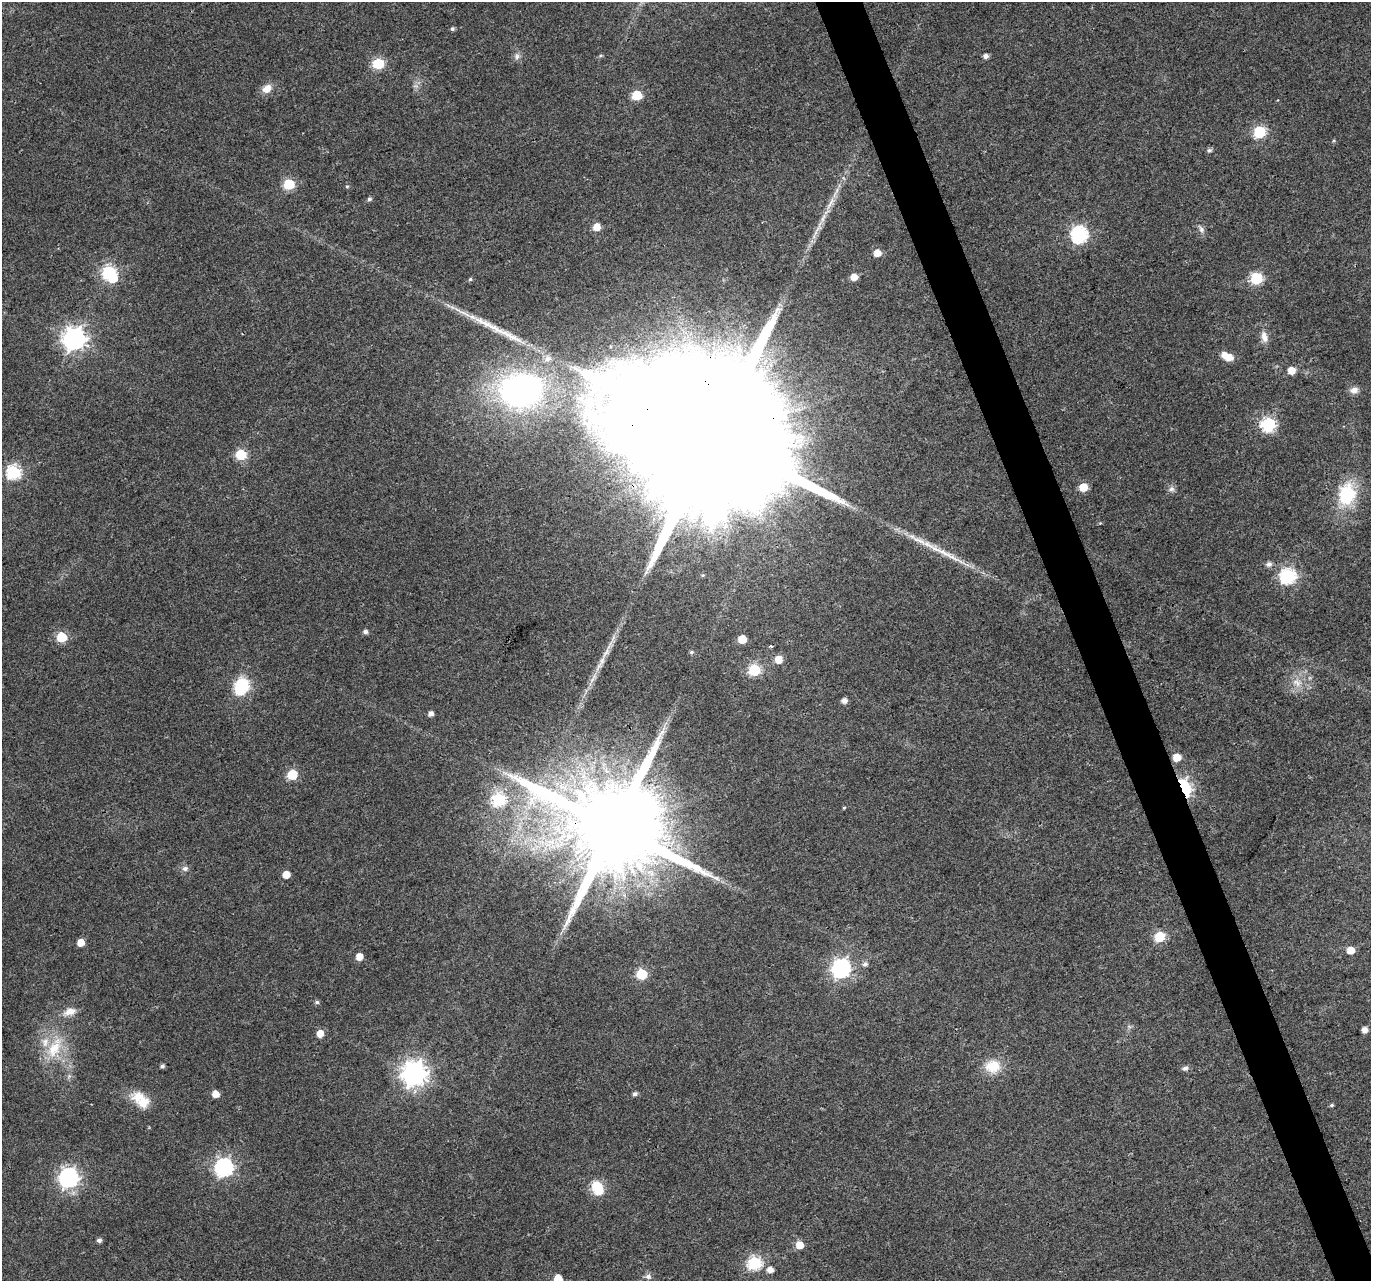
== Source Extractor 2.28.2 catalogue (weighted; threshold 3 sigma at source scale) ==
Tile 6 of 4 x 4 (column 2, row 2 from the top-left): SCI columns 1372-2740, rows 2689-3967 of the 5484 x 5319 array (HDU 1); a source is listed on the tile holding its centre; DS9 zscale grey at full resolution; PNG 1373 x 1283 px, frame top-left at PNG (2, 2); no overlay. Shown black and unused: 3% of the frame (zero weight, under 3 of 4 exposures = <1% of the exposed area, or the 3 px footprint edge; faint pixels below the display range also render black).
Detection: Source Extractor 2.28.2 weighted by HDU 2 'WHT'; one run over the whole footprint, this tile lists its part. Background 0.0313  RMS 0.0039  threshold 0.0177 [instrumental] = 3 sigma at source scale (4.5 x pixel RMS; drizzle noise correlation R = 1.50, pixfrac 1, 0.0396/0.0396 arcsec/px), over >= 5 px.
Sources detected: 97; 2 inside a brighter object's white glare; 1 cosmic-ray / hot-pixel residue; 2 long thin detections or spike segments (spike, bleed or trail) — not listed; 4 inside a brighter listed object's ellipse — not listed separately; the other 88 listed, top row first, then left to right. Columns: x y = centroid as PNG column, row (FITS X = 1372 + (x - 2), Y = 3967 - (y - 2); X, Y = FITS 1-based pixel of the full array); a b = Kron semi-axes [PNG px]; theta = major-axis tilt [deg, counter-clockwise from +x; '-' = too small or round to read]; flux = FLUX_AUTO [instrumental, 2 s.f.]
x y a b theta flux
452 29 5 5 - 0.77
517 56 8 7 - 1.5
601 56 6 3 8 0.52
986 56 5 5 - 1.7
378 64 6 6 - 33
267 89 13 9 36 3.6
637 95 6 6 - 18
1259 132 6 6 - 38
1209 150 6 5 - 0.95
289 184 6 6 - 29
347 186 4 4 - 0.47
369 199 5 5 - 0.86
830 203 24 6 58 4.2
596 227 6 6 - 5.2
1201 229 11 6 -59 1.5
1079 234 7 7 - 110
877 253 6 6 - 4.6
109 272 7 6 - 57
854 277 6 5 - 4
1256 278 6 6 - 37
470 279 5 4 - 0.58
497 329 51 8 -29 12
1264 337 15 8 -77 3
74 339 8 8 - 290
1229 357 7 6 - 4.1
548 359 9 8 - 2.3
1292 370 5 5 - 5.4
1354 390 11 8 11 2.4
520 391 45 35 3 120
1269 424 7 7 - 54
714 437 82 32 16 62000
241 455 6 6 - 27
13 472 7 6 - 65
1083 487 6 5 - 9.4
1171 489 8 8 - 1.4
1347 494 30 22 78 19
1269 564 7 6 - 1.7
703 575 6 5 - 0.57
1288 576 7 7 - 90
365 632 5 5 - 1.3
61 637 6 6 - 21
742 639 5 5 - 9
691 652 6 4 20 0.66
778 659 6 6 - 5.5
602 661 15 6 74 2.6
754 670 6 6 - 34
592 680 11 4 56 1.5
1297 683 13 9 -43 3.7
240 685 23 17 15 12
844 701 5 5 - 2
431 714 5 4 - 1.9
1177 757 6 5 - 6.4
292 774 6 6 - 23
1184 788 10 6 -76 61
499 800 7 6 - 51
844 808 4 3 - 0.41
614 827 27 21 4 11000
185 868 8 7 - 1.4
286 874 5 5 - 5.6
1159 937 6 6 - 25
80 942 5 5 - 5.4
1351 950 6 5 - 5.9
359 957 5 5 - 4.7
865 964 7 6 - 1.4
841 968 8 7 - 150
641 974 6 6 - 30
317 1002 6 5 - 0.92
69 1012 18 9 18 4
1365 1030 6 5 - 2.5
320 1033 6 6 - 4.3
54 1048 34 16 64 14
162 1066 4 4 - 1
993 1066 16 14 12 9.8
1185 1068 8 6 13 1.2
414 1074 9 8 - 340
215 1094 5 5 - 4.9
635 1094 5 5 - 1.2
138 1096 20 17 26 6.9
1332 1105 5 4 - 0.6
224 1167 7 7 - 130
69 1178 8 7 - 170
597 1187 8 6 -67 35
99 1240 5 4 - 1.3
799 1245 6 6 - 6.6
754 1263 7 6 - 59
770 1270 6 5 - 3
648 1276 9 7 -10 1.4
558 1279 6 5 - 9.1
Overlapping masked pixels (flux is a lower limit): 3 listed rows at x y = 714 437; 1184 788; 614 827
Isophote crosses this tile's border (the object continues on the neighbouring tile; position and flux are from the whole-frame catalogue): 1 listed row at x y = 558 1279